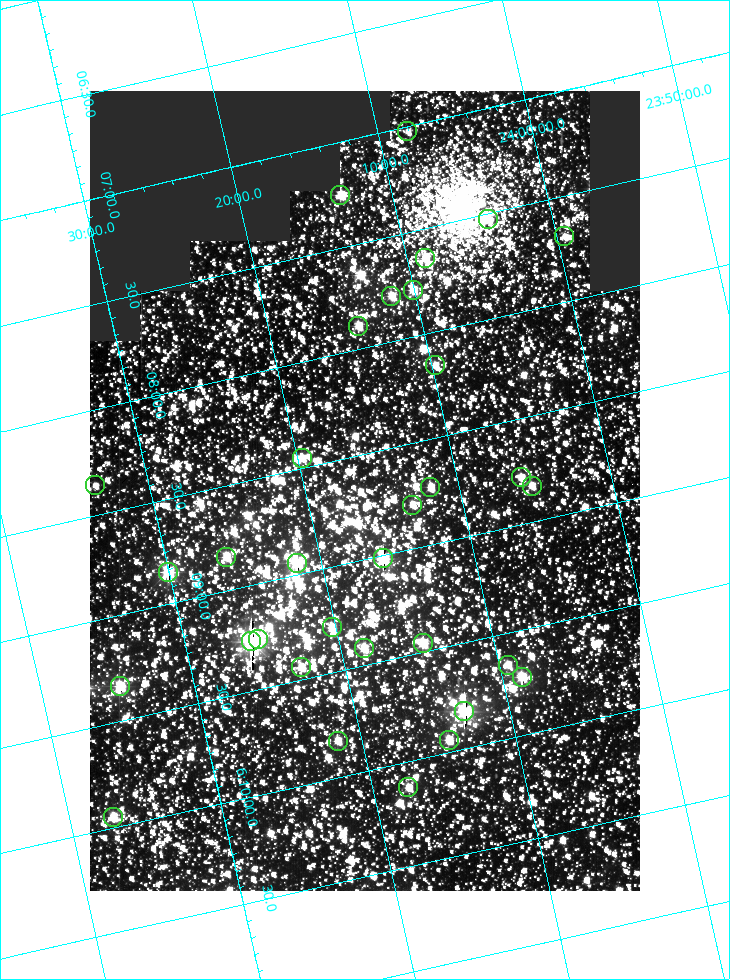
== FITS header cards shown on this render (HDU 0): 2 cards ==
NAXIS1  =                  550
NAXIS2  =                  800

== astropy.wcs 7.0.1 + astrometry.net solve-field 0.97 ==
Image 550 x 800 px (HDU 0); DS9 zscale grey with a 90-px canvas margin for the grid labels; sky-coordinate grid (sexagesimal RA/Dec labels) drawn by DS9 from the SOLVED WCS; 33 Tycho-2 reference stars matched to detected sources circled (green)
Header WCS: RA---TAN/DEC--TAN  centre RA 06:08:40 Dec +24:16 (92.17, +24.27 deg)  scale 3.97 arcsec/px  FOV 36.4' x 53.0'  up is -103 deg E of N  parity normal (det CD < 0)
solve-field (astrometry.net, Tycho-2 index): VERIFIED the header's WCS against the Tycho-2 star catalogue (verified at 3 index scales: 18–32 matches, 0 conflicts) and refined it, rather than solving blind
Solved WCS: RA---TAN-SIP/DEC--TAN-SIP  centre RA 06:08:40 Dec +24:16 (92.17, +24.27 deg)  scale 3.98 arcsec/px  FOV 36.5' x 53.0'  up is -103 deg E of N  parity normal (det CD < 0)
The solver's refit moves the header's centre by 0.097 arcsec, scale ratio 1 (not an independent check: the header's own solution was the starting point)
Tycho-2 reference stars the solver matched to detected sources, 33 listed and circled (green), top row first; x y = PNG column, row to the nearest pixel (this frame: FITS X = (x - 90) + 1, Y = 800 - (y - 91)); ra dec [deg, ICRS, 3 dp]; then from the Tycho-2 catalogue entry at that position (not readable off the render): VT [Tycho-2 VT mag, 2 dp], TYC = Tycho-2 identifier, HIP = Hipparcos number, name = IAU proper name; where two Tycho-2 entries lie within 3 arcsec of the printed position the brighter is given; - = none
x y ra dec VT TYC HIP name
407 131 91.756 +24.135 11.55 1864-383-1 - -
340 195 91.813 +24.222 9.50 1864-951-1 - -
488 219 91.882 +24.069 10.67 1864-1197-1 - -
564 236 91.922 +23.991 11.04 1864-773-1 - -
425 258 91.910 +24.147 9.81 1864-677-1 - -
413 290 91.945 +24.168 9.83 1864-545-1 - -
391 296 91.946 +24.193 9.49 1864-879-1 - -
358 326 91.972 +24.235 9.87 1864-607-1 - -
435 365 92.040 +24.163 9.97 1864-387-1 - -
302 458 92.113 +24.329 10.09 1877-692-1 - -
521 477 92.195 +24.097 9.91 1877-1306-1 - -
95 485 92.090 +24.558 11.22 1868-1493-1 - -
532 486 92.208 +24.088 10.02 1877-898-1 - -
430 487 92.182 +24.197 9.90 1877-42-1 - -
412 505 92.198 +24.221 10.14 1877-234-1 - -
226 557 92.210 +24.434 9.33 1881-345-1 - -
383 558 92.254 +24.266 8.73 1877-224-1 - -
297 563 92.236 +24.360 8.19 1877-300-1 29148 -
168 572 92.212 +24.501 8.67 1881-93-1 - -
332 627 92.321 +24.338 9.42 1877-884-1 - -
258 639 92.315 +24.419 9.14 1881-15-1 - -
251 641 92.316 +24.428 7.55 1881-1595-1 - -
423 643 92.364 +24.244 8.80 1877-1589-1 - -
364 648 92.355 +24.308 9.21 1877-702-1 - -
508 665 92.412 +24.157 10.23 1877-766-1 - -
301 667 92.360 +24.380 9.69 1881-496-1 - -
522 677 92.431 +24.145 8.75 1877-16-1 - -
120 686 92.334 +24.580 8.60 1881-81-1 - -
464 711 92.456 +24.215 7.57 1877-1484-1 - -
449 740 92.485 +24.239 9.49 1877-1276-1 - -
338 741 92.457 +24.359 9.75 1877-1432-1 - -
408 787 92.531 +24.294 10.40 1877-334-1 - -
113 817 92.487 +24.619 9.38 1881-1542-1 - -